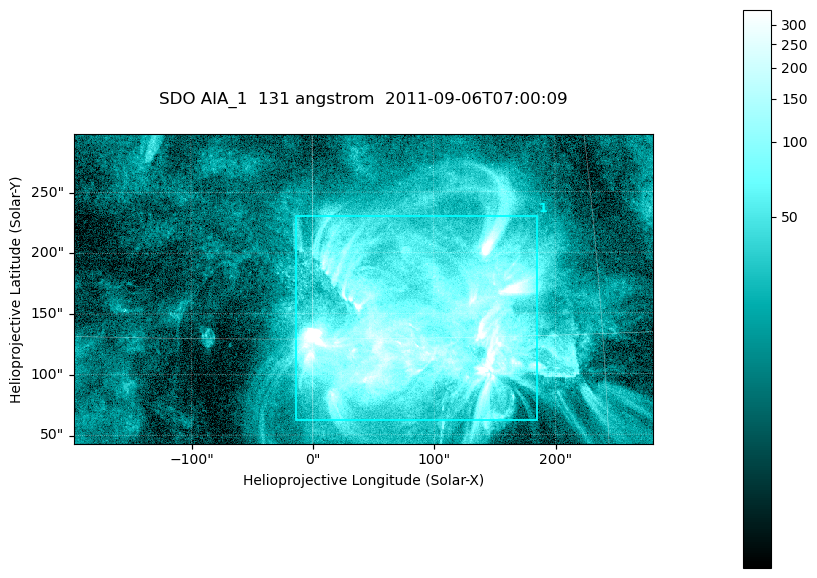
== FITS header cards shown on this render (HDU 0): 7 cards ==
TELESCOP= 'SDO     '           /
INSTRUME= 'AIA_1   '           /
WAVELNTH=                  131 /
WAVEUNIT= 'angstrom'           /
DATE-OBS= '2011-09-06T07:00:09.62' /
CTYPE1  = 'HPLN-TAN'           /
CTYPE2  = 'HPLT-TAN'           /

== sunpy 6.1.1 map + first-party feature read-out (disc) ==
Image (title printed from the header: SDO AIA_1  131 angstrom  2011-09-06T07:00:09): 794 x 424 px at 0.601 arcsec/px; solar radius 952 arcsec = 1584 px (partial field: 4.3% of the solar disc is inside the frame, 100% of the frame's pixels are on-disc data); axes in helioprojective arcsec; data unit not stated in the header (colour bar unlabelled)
Pointing: header CRPIX1/2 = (2043.22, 2045.61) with CRVAL1/2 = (0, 0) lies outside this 794 x 424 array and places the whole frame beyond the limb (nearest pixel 1.29 R_sun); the SolarSoft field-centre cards XCEN/YCEN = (41.73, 170.1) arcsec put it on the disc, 1636 arcsec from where CRPIX/CRVAL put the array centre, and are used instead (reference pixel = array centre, CRVAL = XCEN/YCEN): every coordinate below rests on XCEN/YCEN
Orientation: roll -0.139 deg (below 1 deg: not rotated)
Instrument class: DISC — disc imager (sunpy class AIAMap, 131 A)
Bright regions (active regions / flare kernels): reference = the on-disc median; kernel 7 px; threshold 5 sigma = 71.4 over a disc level ~16.4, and >= 1.15x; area >= 336 px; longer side >= 5 px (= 3 arcsec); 1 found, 1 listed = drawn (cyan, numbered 1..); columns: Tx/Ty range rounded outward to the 2 arcsec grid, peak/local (2 s.f.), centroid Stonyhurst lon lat
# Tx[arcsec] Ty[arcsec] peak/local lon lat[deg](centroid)
1 -14..186 60..232 85 +5 +15